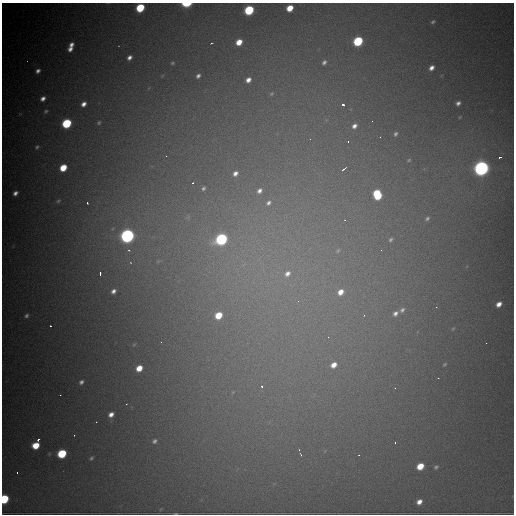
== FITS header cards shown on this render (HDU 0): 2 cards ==
NAXIS1  =                  512
NAXIS2  =                  512

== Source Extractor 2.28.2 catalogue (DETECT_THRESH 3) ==
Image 512 x 512 px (HDU 0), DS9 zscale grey, 1 PNG px = 1 image px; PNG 516 x 516 px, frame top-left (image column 1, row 512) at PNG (2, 3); no overlay
Background 5800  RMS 97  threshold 290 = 3 sigma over >= 5 px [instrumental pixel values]
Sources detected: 93; all 93 listed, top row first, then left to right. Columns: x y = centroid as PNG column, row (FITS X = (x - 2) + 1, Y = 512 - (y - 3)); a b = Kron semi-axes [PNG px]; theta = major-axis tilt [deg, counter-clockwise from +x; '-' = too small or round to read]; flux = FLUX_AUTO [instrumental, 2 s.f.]
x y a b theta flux
186 4 7 3 1 2.5e+05
140 8 6 5 - 3.3e+05
290 8 6 5 - 1.1e+05
249 10 6 5 - 5.3e+05
433 22 6 4 33 1.2e+04
358 41 6 5 - 5.5e+05
239 42 6 5 - 9.0e+04
211 43 3 2 - 5.1e+03
71 45 6 4 50 3.2e+04
70 49 5 4 - 3.0e+04
129 57 5 4 - 2.6e+04
324 62 6 4 49 1.8e+04
172 63 5 4 - 8.1e+03
431 68 5 4 - 3.4e+04
38 71 5 4 - 2.3e+04
198 76 5 4 - 1.8e+04
248 80 6 5 - 3.9e+04
272 94 7 6 - 1.2e+04
43 98 5 4 - 2.9e+04
458 103 5 4 - 2.2e+04
84 104 5 4 - 3.4e+04
343 105 4 3 - 6.0e+04
46 111 6 5 - 1.0e+04
460 117 5 3 - 5.3e+03
67 123 6 5 - 5.2e+05
99 123 6 4 50 9.4e+03
354 126 7 6 - 3.2e+04
396 134 6 5 - 1.6e+04
348 141 3 3 - 5.9e+03
37 147 6 5 - 1.2e+04
166 156 3 2 - 5.7e+03
500 157 3 2 - 2.5e+04
409 160 6 4 28 9.4e+03
63 168 6 5 - 1.6e+05
481 168 8 7 - 2.2e+06
344 169 8 3 37 1.8e+04
235 173 8 6 47 3.7e+04
193 183 3 2 - 5.8e+03
203 188 6 5 - 1.5e+04
259 191 8 7 - 3.5e+04
15 193 6 5 - 2.8e+04
377 195 8 7 - 3.0e+05
58 201 5 5 - 9.1e+03
87 203 3 2 - 7.3e+03
268 203 8 6 50 2.6e+04
427 218 6 5 - 1.3e+04
345 220 5 4 - 7.4e+03
127 236 8 7 - 1.8e+06
221 239 7 6 - 1.1e+06
390 240 6 5 - 1.4e+04
129 250 5 4 - 9.1e+03
381 250 2 2 - 3.7e+03
338 251 8 5 49 1.7e+04
100 273 4 2 - 2.5e+04
287 273 10 8 40 5.1e+04
113 291 6 5 - 2.7e+04
340 292 8 6 42 6.7e+04
298 301 4 3 - 7.3e+03
499 304 6 5 - 4.6e+04
402 310 8 6 43 2.1e+04
395 313 7 6 - 2.8e+04
218 315 6 5 - 1.6e+05
364 315 4 3 - 4.9e+03
26 316 6 4 47 1.4e+04
51 326 3 2 - 7.2e+03
453 328 6 3 20 6.9e+03
328 337 3 3 - 3.7e+03
161 342 2 2 - 2.6e+03
134 344 6 3 20 6.8e+03
444 364 5 3 - 6.5e+03
334 365 8 6 34 6.4e+04
139 368 6 5 - 9.3e+04
438 378 2 2 - 4.2e+03
81 382 6 5 - 1.8e+04
261 386 3 3 - 3.8e+04
233 392 6 4 45 8.8e+03
60 395 2 2 - 3.8e+03
111 414 6 5 - 3.9e+04
96 422 2 2 - 3.5e+03
38 440 3 3 - 2.8e+04
154 441 5 4 - 1.6e+04
395 443 3 2 - 5.9e+03
36 445 6 5 - 1.4e+05
62 454 6 5 - 3.9e+05
301 454 7 4 -58 1.1e+04
359 455 3 2 - 4.2e+03
91 458 5 4 - 1.1e+04
420 466 6 5 - 1.3e+05
436 467 5 4 - 1.1e+04
17 473 2 2 - 6.6e+03
4 499 6 5 - 4.6e+05
419 502 5 4 - 4.2e+04
176 514 4 2 - 6.0e+03
At the frame edge (FLAGS 8, measured only in part): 4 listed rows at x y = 186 4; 140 8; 4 499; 176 514